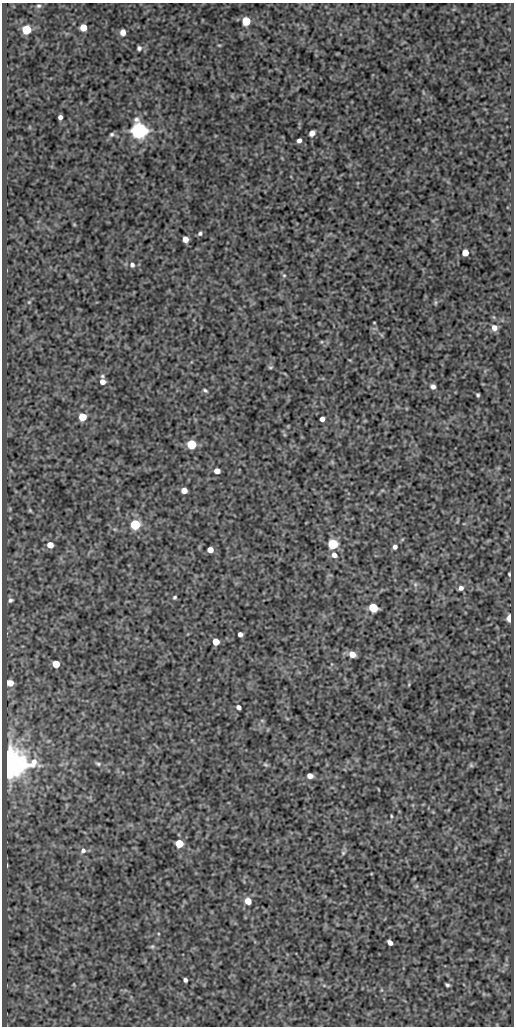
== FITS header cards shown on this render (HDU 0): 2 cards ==
NAXIS1  =                  512
NAXIS2  =                 1024

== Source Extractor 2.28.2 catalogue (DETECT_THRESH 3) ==
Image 512 x 1024 px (HDU 0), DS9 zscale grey, 1 PNG px = 1 image px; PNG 516 x 1028 px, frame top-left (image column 1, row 1024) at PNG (2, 3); no overlay
Background 93.1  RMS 0.57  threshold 1.7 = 3 sigma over >= 5 px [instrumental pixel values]
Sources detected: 72; all 72 listed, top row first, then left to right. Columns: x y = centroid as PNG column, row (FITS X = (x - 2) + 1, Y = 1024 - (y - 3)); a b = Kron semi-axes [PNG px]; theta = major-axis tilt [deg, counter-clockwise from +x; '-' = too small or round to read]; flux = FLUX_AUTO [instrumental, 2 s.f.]
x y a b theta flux
38 6 6 5 - 70
246 21 5 5 - 1700
83 27 5 5 - 720
26 29 5 5 - 2400
123 32 5 5 - 310
219 45 5 3 - 36
139 48 5 5 - 89
60 117 4 4 - 140
139 130 6 6 - 18000
312 133 5 5 - 330
112 134 6 5 - 74
299 140 4 4 - 130
74 224 5 3 - 33
200 234 5 5 - 85
185 239 5 4 - 330
465 253 5 5 - 510
132 265 6 6 - 120
284 275 5 5 - 56
29 302 5 4 - 42
435 303 7 4 -82 49
374 322 3 2 - 27
494 328 7 6 - 240
270 367 6 5 - 60
102 376 6 5 - 65
102 382 5 5 - 260
433 387 5 5 - 150
205 390 7 4 -37 61
478 395 4 3 - 59
82 417 5 5 - 1200
322 419 4 4 - 200
191 444 5 5 - 2200
217 471 5 4 - 340
184 491 5 5 - 360
30 510 6 4 -45 47
135 525 5 5 - 3000
332 544 6 5 - 3300
50 545 6 6 - 400
395 547 5 5 - 130
210 550 5 5 - 340
334 555 7 6 - 200
509 574 5 3 - 46
415 584 7 5 71 93
461 588 6 5 - 150
175 597 4 4 - 61
10 600 7 6 - 100
373 608 6 5 - 1900
509 618 5 4 - 540
240 634 4 4 - 170
216 642 5 5 - 680
352 654 6 5 - 420
56 664 5 5 - 800
10 683 6 5 - 360
409 684 6 3 73 36
238 707 4 4 - 150
262 720 6 4 -1 47
98 764 9 5 -21 90
10 765 8 8 - 92000
265 765 7 5 -33 71
471 765 6 5 - 56
310 776 5 4 - 270
378 789 3 2 - 25
391 816 3 3 - 37
179 843 5 5 - 1500
83 850 7 6 - 140
343 853 6 5 - 72
7 865 5 3 - 33
416 886 6 4 90 46
248 901 6 5 - 510
390 943 6 4 -43 170
152 946 6 5 - 61
185 980 4 4 - 110
447 985 4 3 - 77